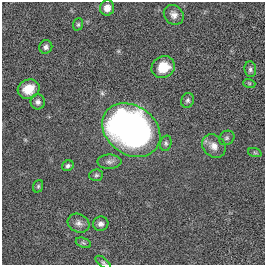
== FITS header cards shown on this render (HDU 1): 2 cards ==
NAXIS1  =                  263
NAXIS2  =                  263

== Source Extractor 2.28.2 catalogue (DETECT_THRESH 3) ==
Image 263 x 263 px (HDU 1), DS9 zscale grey, 1 PNG px = 1 image px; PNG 267 x 267 px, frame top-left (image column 1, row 263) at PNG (2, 2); each listed source drawn as its Kron ellipse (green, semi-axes under 4 px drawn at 4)
Background -0.00207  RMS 0.03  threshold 0.0893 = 3 sigma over >= 5 px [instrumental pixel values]
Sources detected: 23; all 23 listed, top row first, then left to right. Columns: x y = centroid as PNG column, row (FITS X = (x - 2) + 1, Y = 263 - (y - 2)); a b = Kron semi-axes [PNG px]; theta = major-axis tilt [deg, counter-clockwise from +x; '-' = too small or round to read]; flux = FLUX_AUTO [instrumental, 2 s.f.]
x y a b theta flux
107 8 7 7 - 16
174 15 11 9 -44 11
78 24 6 5 - 2.8
46 47 7 6 - 6.3
163 67 12 10 32 40
250 69 8 6 -85 5.1
249 83 6 4 -18 2.3
29 89 11 9 25 31
188 100 7 6 - 4.9
38 102 7 7 - 7.1
131 130 31 24 -35 840
227 138 8 6 36 4.7
166 143 8 5 73 4.5
214 146 13 10 -43 16
255 153 7 4 -19 2.9
109 162 12 7 0 7.9
68 166 6 5 - 4.3
96 175 7 5 3 3.9
38 186 6 5 - 3.1
79 223 11 9 -26 9.4
101 224 8 7 - 7.8
83 243 8 4 -20 3.9
103 262 9 4 -38 3.7
At the frame edge (FLAGS 8, measured only in part): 1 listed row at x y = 103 262